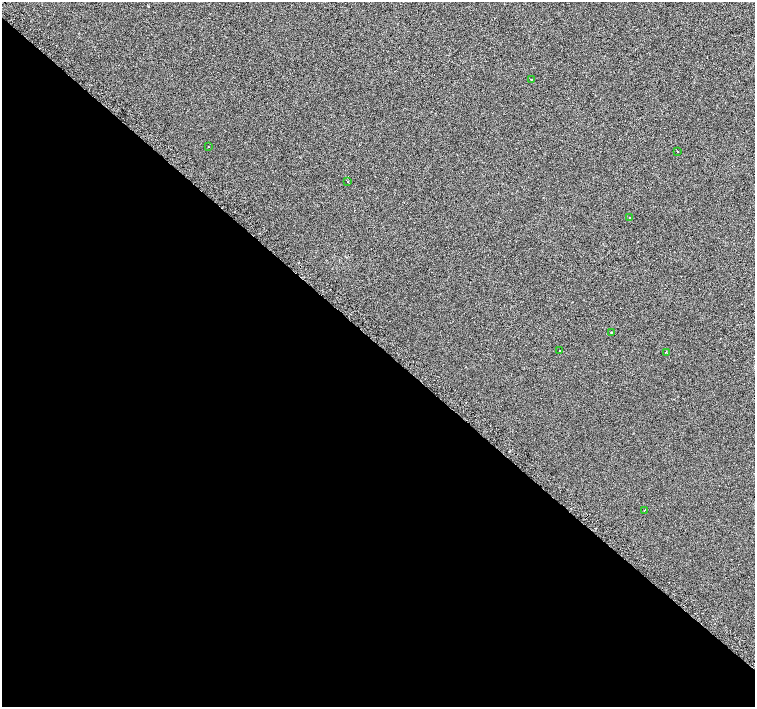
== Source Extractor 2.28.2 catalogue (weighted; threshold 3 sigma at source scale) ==
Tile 14 of 4 x 4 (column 2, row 4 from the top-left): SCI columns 1511-3015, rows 251-1660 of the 6080 x 6080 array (HDU 1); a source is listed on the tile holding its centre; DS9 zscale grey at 2 x 2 block average (1 PNG px = mean of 2 x 2 image px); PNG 757 x 709 px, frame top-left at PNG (2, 2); each listed source drawn as its Kron ellipse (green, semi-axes under 4 px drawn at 4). Shown black and unused: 51% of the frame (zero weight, under 2 of 3 exposures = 3% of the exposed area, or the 3 px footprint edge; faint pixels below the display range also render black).
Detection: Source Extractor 2.28.2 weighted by HDU 2 'WHT'; one run over the whole footprint, this tile lists its part. Background 0.0012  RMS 0.012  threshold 0.0537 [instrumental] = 3 sigma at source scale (4.5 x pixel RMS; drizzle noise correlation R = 1.50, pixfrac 1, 0.0396/0.0396 arcsec/px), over >= 5 px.
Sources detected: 11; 2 cosmic-ray / hot-pixel residue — neither listed nor drawn; the other 9 listed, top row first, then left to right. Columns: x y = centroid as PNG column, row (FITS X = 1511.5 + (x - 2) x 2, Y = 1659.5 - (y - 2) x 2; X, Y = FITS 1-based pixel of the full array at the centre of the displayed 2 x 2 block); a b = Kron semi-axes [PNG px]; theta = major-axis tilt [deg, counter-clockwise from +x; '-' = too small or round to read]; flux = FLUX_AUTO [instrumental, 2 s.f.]
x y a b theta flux
531 79 2 2 - 7.1
208 147 2 2 - 1.7
677 151 2 2 - 5.6
348 182 2 2 - 4.6
630 218 2 2 - 15
611 332 2 2 - 2.5
560 350 2 2 - 21
666 352 2 2 - 1.9
644 510 2 2 - 2.1